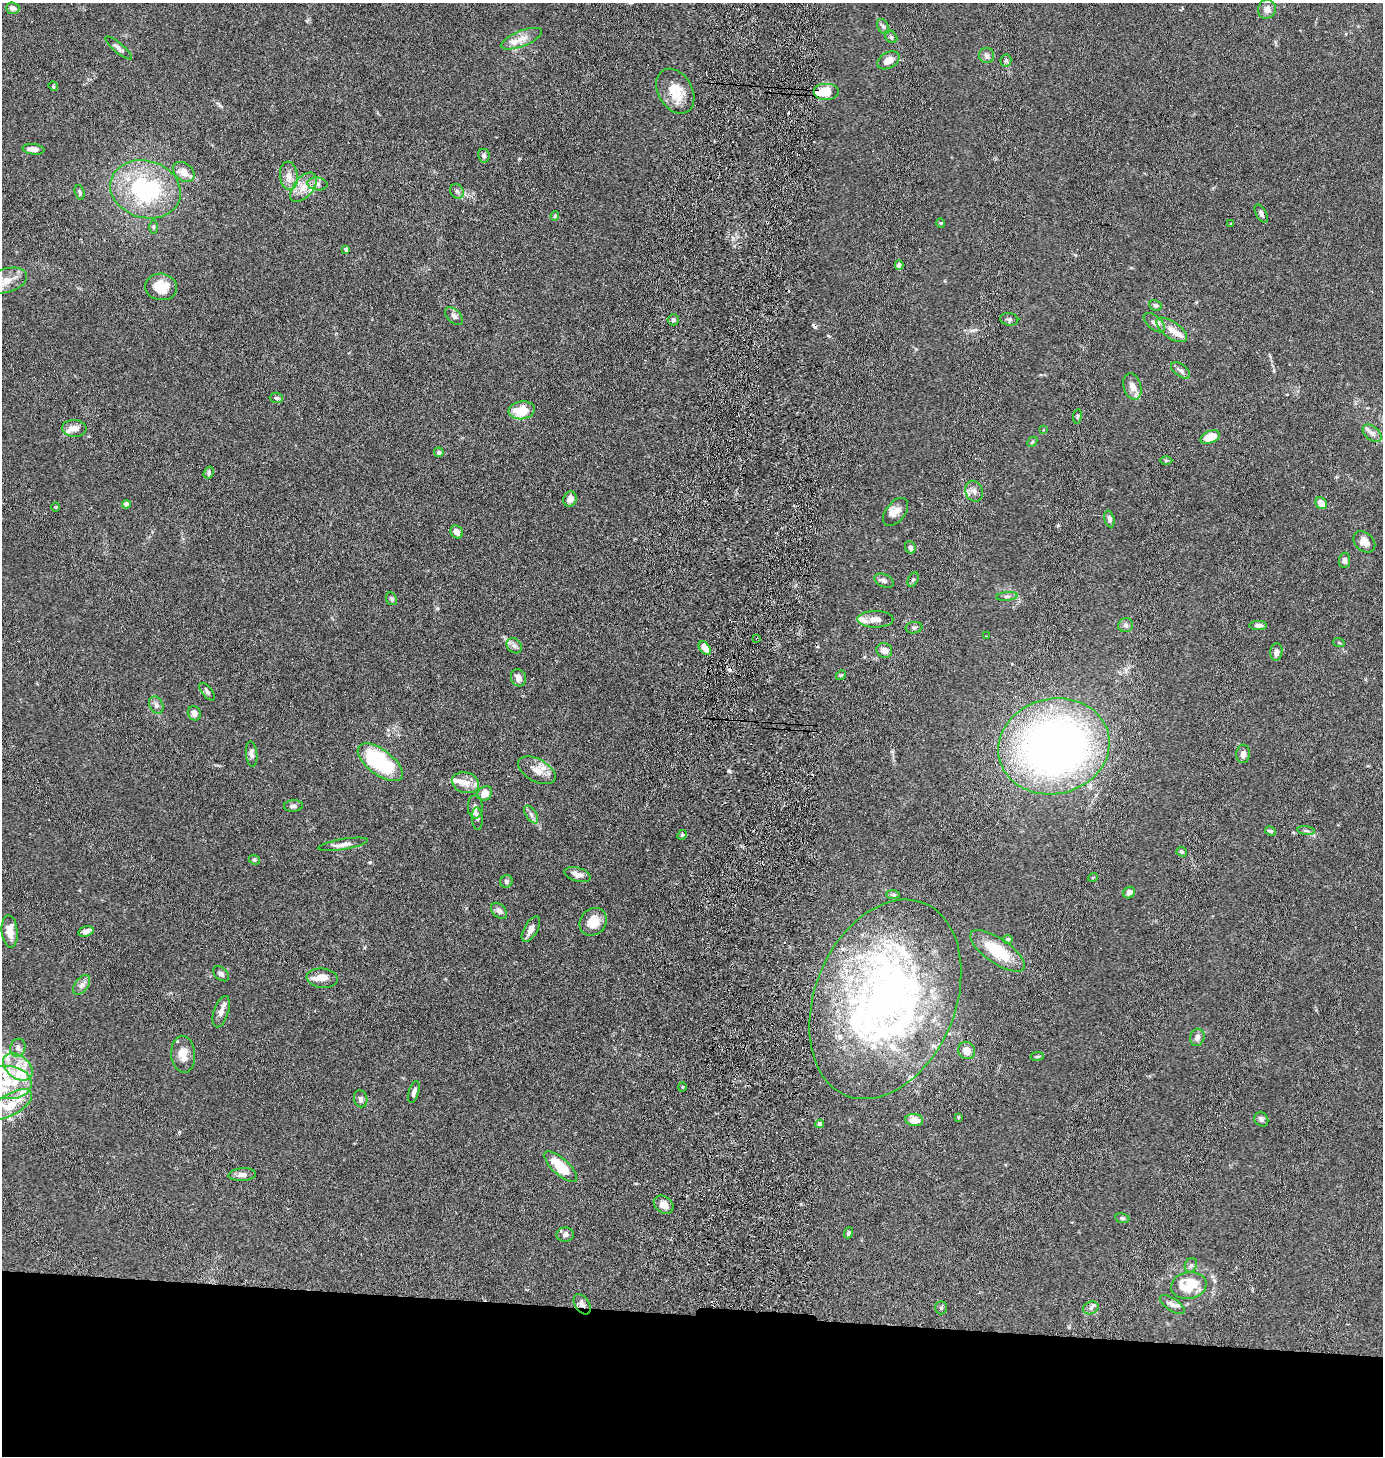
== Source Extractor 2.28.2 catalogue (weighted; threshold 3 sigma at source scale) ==
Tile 8 of 3 x 3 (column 2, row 3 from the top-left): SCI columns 1538-2918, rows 9-1462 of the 4500 x 4376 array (HDU 1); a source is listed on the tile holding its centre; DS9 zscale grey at full resolution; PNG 1385 x 1458 px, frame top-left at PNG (2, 3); each listed source drawn as its Kron ellipse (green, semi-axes under 4 px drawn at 4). Shown black and unused: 10% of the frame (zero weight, under 5 of 10 exposures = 3% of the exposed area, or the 3 px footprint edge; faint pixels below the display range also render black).
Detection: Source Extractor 2.28.2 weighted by HDU 2 'WHT'; one run over the whole footprint, this tile lists its part. Background 0.0206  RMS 0.0018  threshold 0.00729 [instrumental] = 3 sigma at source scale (4.09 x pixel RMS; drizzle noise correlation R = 1.36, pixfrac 0.8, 0.05/0.05 arcsec/px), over >= 5 px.
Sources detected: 170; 1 inside a brighter object's white glare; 5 cosmic-ray / hot-pixel residue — neither listed nor drawn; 23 inside a brighter listed object's ellipse — not listed separately; the other 141 listed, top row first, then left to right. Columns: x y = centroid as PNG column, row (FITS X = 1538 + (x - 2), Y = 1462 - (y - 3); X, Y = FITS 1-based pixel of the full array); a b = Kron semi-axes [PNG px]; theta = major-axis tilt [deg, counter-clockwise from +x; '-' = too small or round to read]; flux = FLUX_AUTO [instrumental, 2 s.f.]
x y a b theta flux
13 8 7 5 -3 0.54
1267 9 10 8 74 0.97
883 26 8 5 -62 0.41
891 37 7 5 -45 0.43
521 39 22 7 22 1.7
118 48 17 5 -40 0.61
987 56 7 7 - 0.59
888 60 12 8 29 1.6
1006 60 6 5 - 0.35
53 86 5 4 - 0.16
675 91 24 17 -59 3.6
826 92 13 8 0 3.4
33 149 11 5 -8 0.83
484 156 7 5 -80 0.42
184 172 12 8 -38 1.7
289 176 14 9 -84 1.5
317 184 10 6 -7 0.65
303 187 17 9 51 2
145 189 36 28 -16 19
457 191 8 6 -54 0.48
80 192 7 4 -71 0.29
1261 214 10 5 -62 0.47
555 216 4 4 - 0.2
941 223 4 4 - 0.17
1231 224 4 2 - 0.12
153 227 6 4 -90 0.24
346 249 4 3 - 0.57
899 265 5 4 - 0.53
6 281 22 12 17 2.5
161 287 16 13 -5 3.7
1155 305 6 5 - 0.39
454 316 11 6 -45 0.63
1009 319 9 6 -9 0.42
673 320 6 5 - 0.37
1154 323 12 6 -40 0.8
1172 330 18 8 -35 2
1181 370 11 6 -37 0.53
1132 386 13 8 -73 1.4
276 398 7 5 -3 0.38
522 410 13 9 8 4.1
1077 416 7 3 82 0.21
74 428 12 8 -4 1.1
1043 430 3 3 - 0.15
1372 433 11 6 -40 0.76
1210 437 10 6 22 3.9
1032 442 6 4 45 0.24
439 452 5 4 - 0.49
1166 460 6 4 0 0.21
209 473 6 4 71 0.32
974 491 10 8 -70 0.85
570 499 8 6 63 1.3
1321 503 6 5 - 1.5
126 504 4 4 - 1.1
55 507 5 3 - 0.16
896 512 16 9 52 1.3
1109 519 8 5 -76 0.53
457 532 7 5 -54 1.2
1364 542 12 9 -43 1.3
910 547 6 5 - 0.62
1345 560 8 5 83 0.48
913 579 7 5 63 0.29
884 581 10 6 -23 0.52
1007 596 11 4 5 0.43
391 599 6 5 - 0.36
875 619 18 8 -1 1.2
1126 625 7 7 - 0.5
1258 625 9 4 -2 0.62
914 628 8 5 7 0.37
986 636 3 2 - 0.26
757 639 3 3 - 6.1
1339 643 6 3 -19 0.19
514 646 8 6 -45 0.52
705 648 7 5 -53 1.4
884 651 8 7 - 0.93
1276 652 9 6 83 0.84
841 675 6 4 43 0.21
518 678 9 7 -68 0.95
207 692 10 5 -50 0.49
156 705 9 6 -63 0.61
194 713 7 6 - 0.88
1054 746 56 47 14 100
252 754 13 5 -83 0.61
1243 754 9 6 85 0.81
380 762 26 12 -37 14
537 770 20 11 -28 2
465 783 14 10 -16 1.5
485 793 8 6 37 1.5
293 806 9 5 3 0.45
475 807 11 7 -88 0.75
531 815 10 5 -56 0.55
477 819 11 5 -86 0.49
1270 831 6 4 -27 0.38
1306 831 9 4 -8 0.36
682 835 5 4 - 0.21
343 844 25 5 10 1
1182 852 5 4 - 0.35
254 860 6 4 -22 0.25
578 875 13 6 -17 1.1
1093 877 5 3 - 0.14
506 881 6 6 - 0.41
1129 893 6 5 - 0.82
893 894 7 4 -1 0.31
499 911 9 6 -46 0.66
593 922 15 12 48 2.8
531 929 14 6 61 0.96
10 931 16 8 -85 1.9
86 931 8 5 17 0.8
1008 939 5 4 - 0.43
997 951 32 12 -34 6.2
221 974 9 6 -40 0.52
322 978 15 9 -5 1.5
82 985 11 6 53 0.69
885 999 104 70 68 85
221 1012 16 7 72 1.1
1197 1037 9 7 74 0.73
18 1048 9 7 73 0.7
967 1050 9 8 - 1.6
183 1054 18 12 -85 2
1037 1056 7 3 8 0.24
18 1067 16 11 -38 2.8
7 1082 25 16 -5 5.9
682 1087 4 4 - 0.19
414 1092 11 5 73 0.57
361 1099 8 6 -78 0.6
11 1105 24 10 30 3.6
958 1117 4 3 - 0.16
1261 1119 7 6 - 0.45
914 1120 9 6 -8 1.9
820 1124 4 4 - 0.94
561 1167 21 8 -42 5.5
242 1175 14 6 4 1
664 1205 11 8 -38 1.2
1122 1218 7 5 -9 0.34
849 1233 5 4 - 0.29
565 1234 8 7 - 0.54
1191 1265 7 6 - 0.42
1189 1285 18 13 10 4.7
582 1304 11 7 -56 0.83
1172 1304 14 6 -34 0.72
941 1308 6 5 - 0.32
1091 1308 8 6 23 0.52
Overlapping masked pixels (flux is a lower limit): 3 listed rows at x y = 826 92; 757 639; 582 1304
Isophote crosses this tile's border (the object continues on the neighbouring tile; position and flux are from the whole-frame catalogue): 2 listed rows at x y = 6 281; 7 1082
Unlisted compact peaks at least as high as the median listed source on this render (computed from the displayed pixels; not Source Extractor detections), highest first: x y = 370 862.